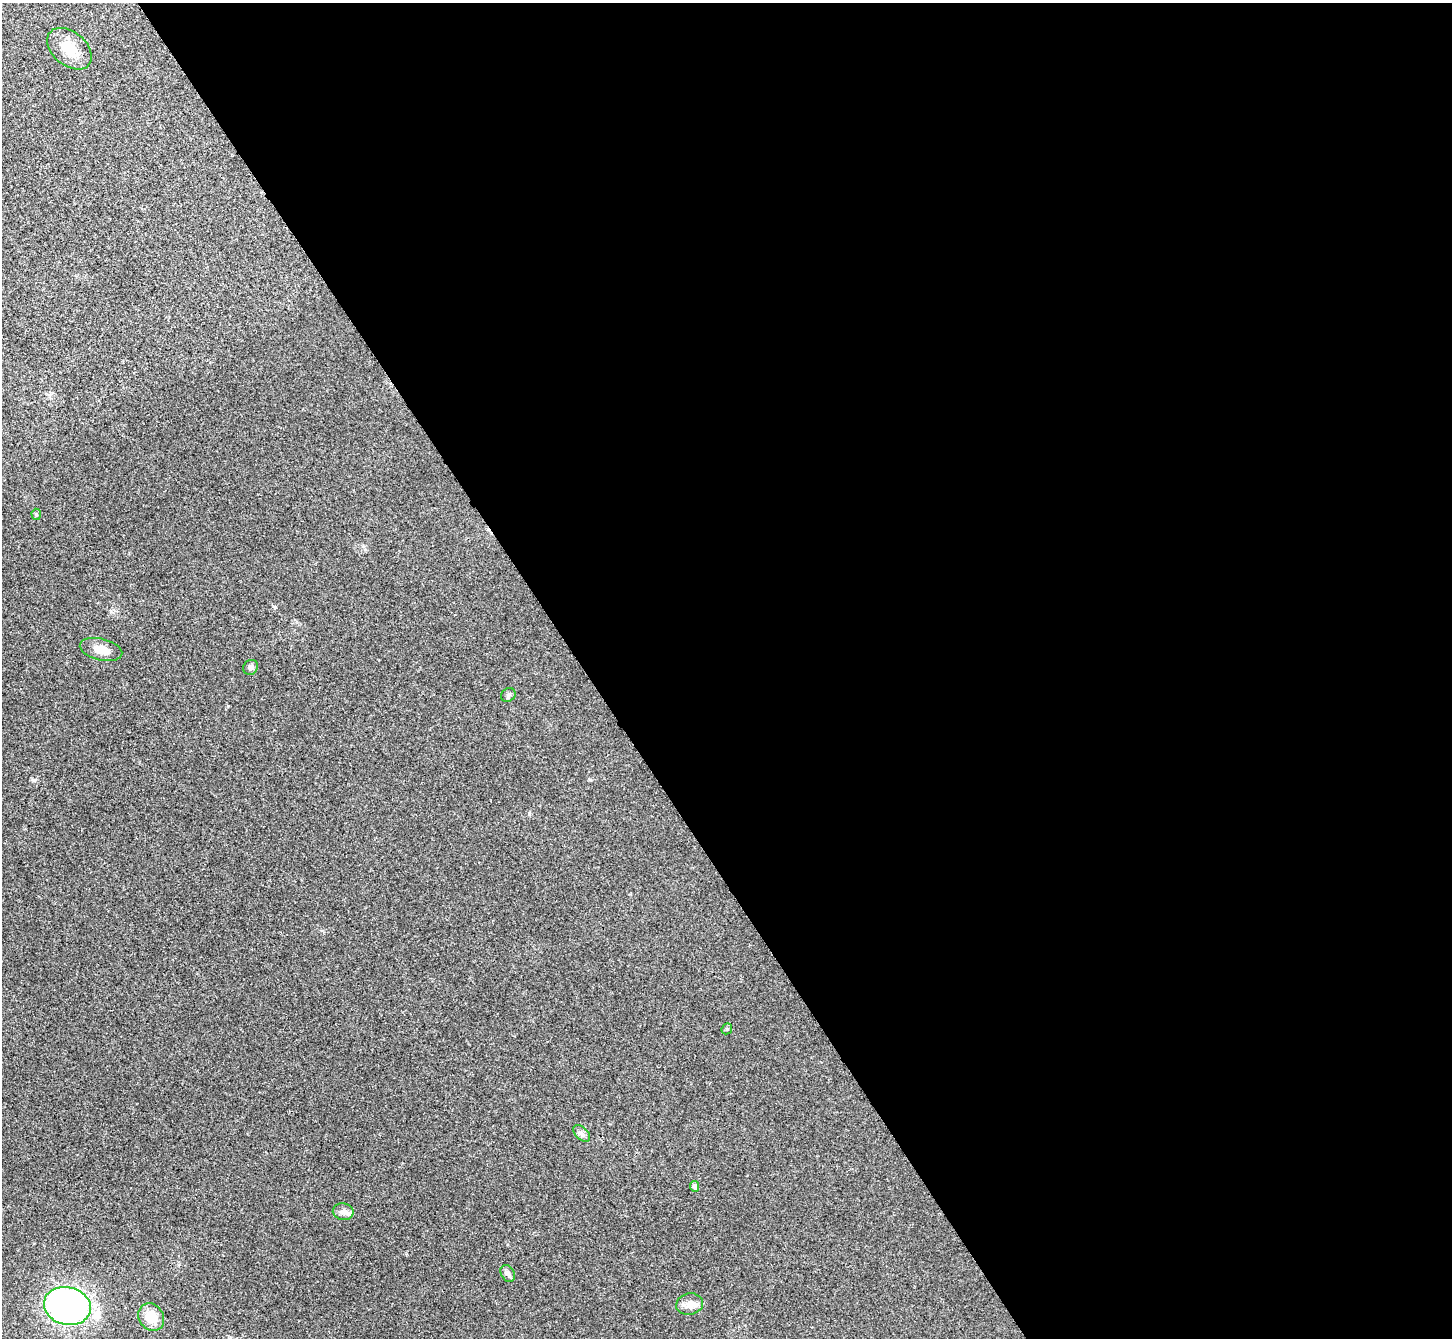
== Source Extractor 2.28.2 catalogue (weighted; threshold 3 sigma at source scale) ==
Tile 8 of 4 x 4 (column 4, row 2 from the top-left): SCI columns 4357-5806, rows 2836-4171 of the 5814 x 5807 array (HDU 1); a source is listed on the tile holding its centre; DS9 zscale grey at full resolution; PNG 1454 x 1340 px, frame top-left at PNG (2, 3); each listed source drawn as its Kron ellipse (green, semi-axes under 4 px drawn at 4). Shown black and unused: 60% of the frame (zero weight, under 3 of 4 exposures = <1% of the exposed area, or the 3 px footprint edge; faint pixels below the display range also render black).
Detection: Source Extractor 2.28.2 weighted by HDU 2 'WHT'; one run over the whole footprint, this tile lists its part. Background 0.0326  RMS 0.0062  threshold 0.0279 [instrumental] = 3 sigma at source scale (4.5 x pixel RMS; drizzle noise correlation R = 1.50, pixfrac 1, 0.05/0.05 arcsec/px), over >= 5 px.
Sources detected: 14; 1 inside a brighter object's white glare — neither listed nor drawn; the other 13 listed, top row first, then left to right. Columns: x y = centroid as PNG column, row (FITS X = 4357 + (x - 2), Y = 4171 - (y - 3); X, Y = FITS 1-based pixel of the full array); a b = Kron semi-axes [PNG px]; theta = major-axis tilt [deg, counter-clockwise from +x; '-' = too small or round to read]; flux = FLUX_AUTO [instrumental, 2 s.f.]
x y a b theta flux
69 49 25 16 -40 13
36 514 5 4 - 0.85
101 649 22 10 -14 8
251 667 8 7 - 1.7
508 695 8 6 37 1.4
727 1029 6 5 - 0.98
582 1133 10 6 -45 2.1
695 1186 5 4 - 1.9
343 1212 10 8 -11 3.1
508 1273 9 6 -60 2
690 1304 13 10 11 4.9
67 1306 24 18 -14 180
151 1317 14 12 -54 11
Unlisted compact peaks at least as high as the median listed source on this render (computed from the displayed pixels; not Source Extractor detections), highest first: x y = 34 780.